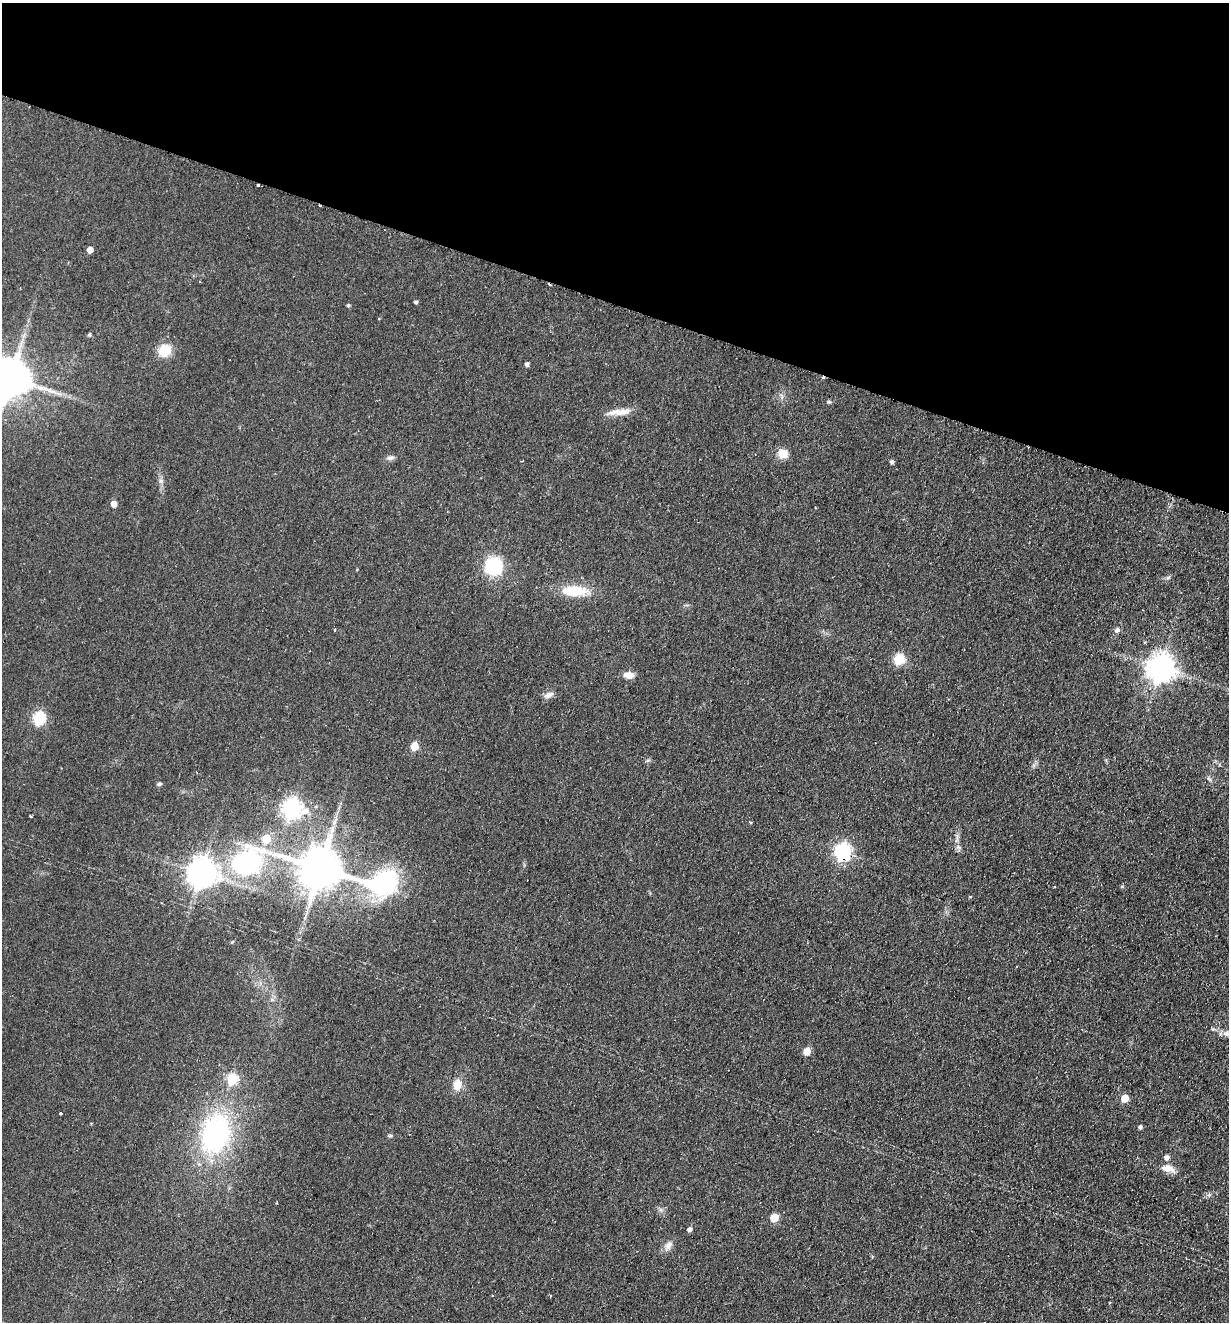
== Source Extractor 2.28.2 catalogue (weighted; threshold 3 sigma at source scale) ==
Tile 2 of 4 x 4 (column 2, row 1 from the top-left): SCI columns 1540-2766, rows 3980-5299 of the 5406 x 5319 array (HDU 1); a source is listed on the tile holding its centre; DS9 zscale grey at full resolution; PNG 1231 x 1324 px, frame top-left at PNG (2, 3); no overlay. Shown black and unused: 23% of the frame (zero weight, under 2 of 3 exposures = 3% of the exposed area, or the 3 px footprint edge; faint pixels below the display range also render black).
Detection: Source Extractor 2.28.2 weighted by HDU 2 'WHT'; one run over the whole footprint, this tile lists its part. Background 0.0953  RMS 0.011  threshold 0.0479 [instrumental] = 3 sigma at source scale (4.5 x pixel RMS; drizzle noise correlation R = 1.50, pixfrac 1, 0.05/0.05 arcsec/px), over >= 5 px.
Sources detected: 57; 3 cosmic-ray / hot-pixel residue — not listed; the other 54 listed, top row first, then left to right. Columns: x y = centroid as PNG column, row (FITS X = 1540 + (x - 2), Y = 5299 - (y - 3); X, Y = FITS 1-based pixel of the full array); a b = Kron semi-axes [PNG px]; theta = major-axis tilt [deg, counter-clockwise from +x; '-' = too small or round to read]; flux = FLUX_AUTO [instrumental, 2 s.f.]
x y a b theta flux
258 185 3 3 - 4.1
90 250 5 5 - 8.6
416 302 4 4 - 2
348 305 4 4 - 1.6
89 335 5 4 - 1.4
164 350 14 13 - 20
527 364 5 4 - 2.9
10 379 11 11 - 3400
829 402 6 4 19 1.6
615 412 27 9 4 12
783 453 8 8 - 16
390 458 10 6 15 3.5
892 462 4 4 - 3
161 481 6 6 - 2.7
114 504 5 4 - 9.9
494 566 16 15 - 58
1168 577 6 4 2 1.7
575 591 35 13 -2 31
335 630 3 3 - 2.2
1117 630 8 6 38 3.1
899 659 6 5 - 70
1161 668 9 8 - 1300
629 675 11 7 -6 8.6
549 695 13 7 28 5
39 718 6 6 - 120
414 746 5 5 - 25
159 784 6 5 - 1.9
292 808 7 7 - 490
31 816 3 2 - 2
334 822 10 4 56 3.8
750 822 4 3 - 0.91
266 839 5 5 - 31
842 851 7 7 - 280
246 862 42 21 14 180
320 868 11 11 - 4600
202 873 9 9 - 1400
382 883 61 31 1 140
970 896 4 3 - 0.97
232 942 5 3 - 0.97
1226 1033 10 7 -7 5.4
807 1051 5 5 - 17
232 1079 6 5 - 77
457 1085 15 12 70 11
1125 1098 5 5 - 18
60 1113 3 3 - 3.5
1140 1127 4 4 - 2.7
215 1134 41 29 72 180
390 1136 6 4 0 1.5
1166 1158 5 5 - 4.8
1167 1168 16 8 -14 11
276 1203 3 2 - 0.83
774 1218 5 5 - 32
689 1229 5 4 - 3.8
668 1246 15 8 56 6.4
Overlapping masked pixels (flux is a lower limit): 2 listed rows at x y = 258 185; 842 851
Isophote crosses this tile's border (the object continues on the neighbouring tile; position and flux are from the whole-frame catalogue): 1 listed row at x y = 10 379